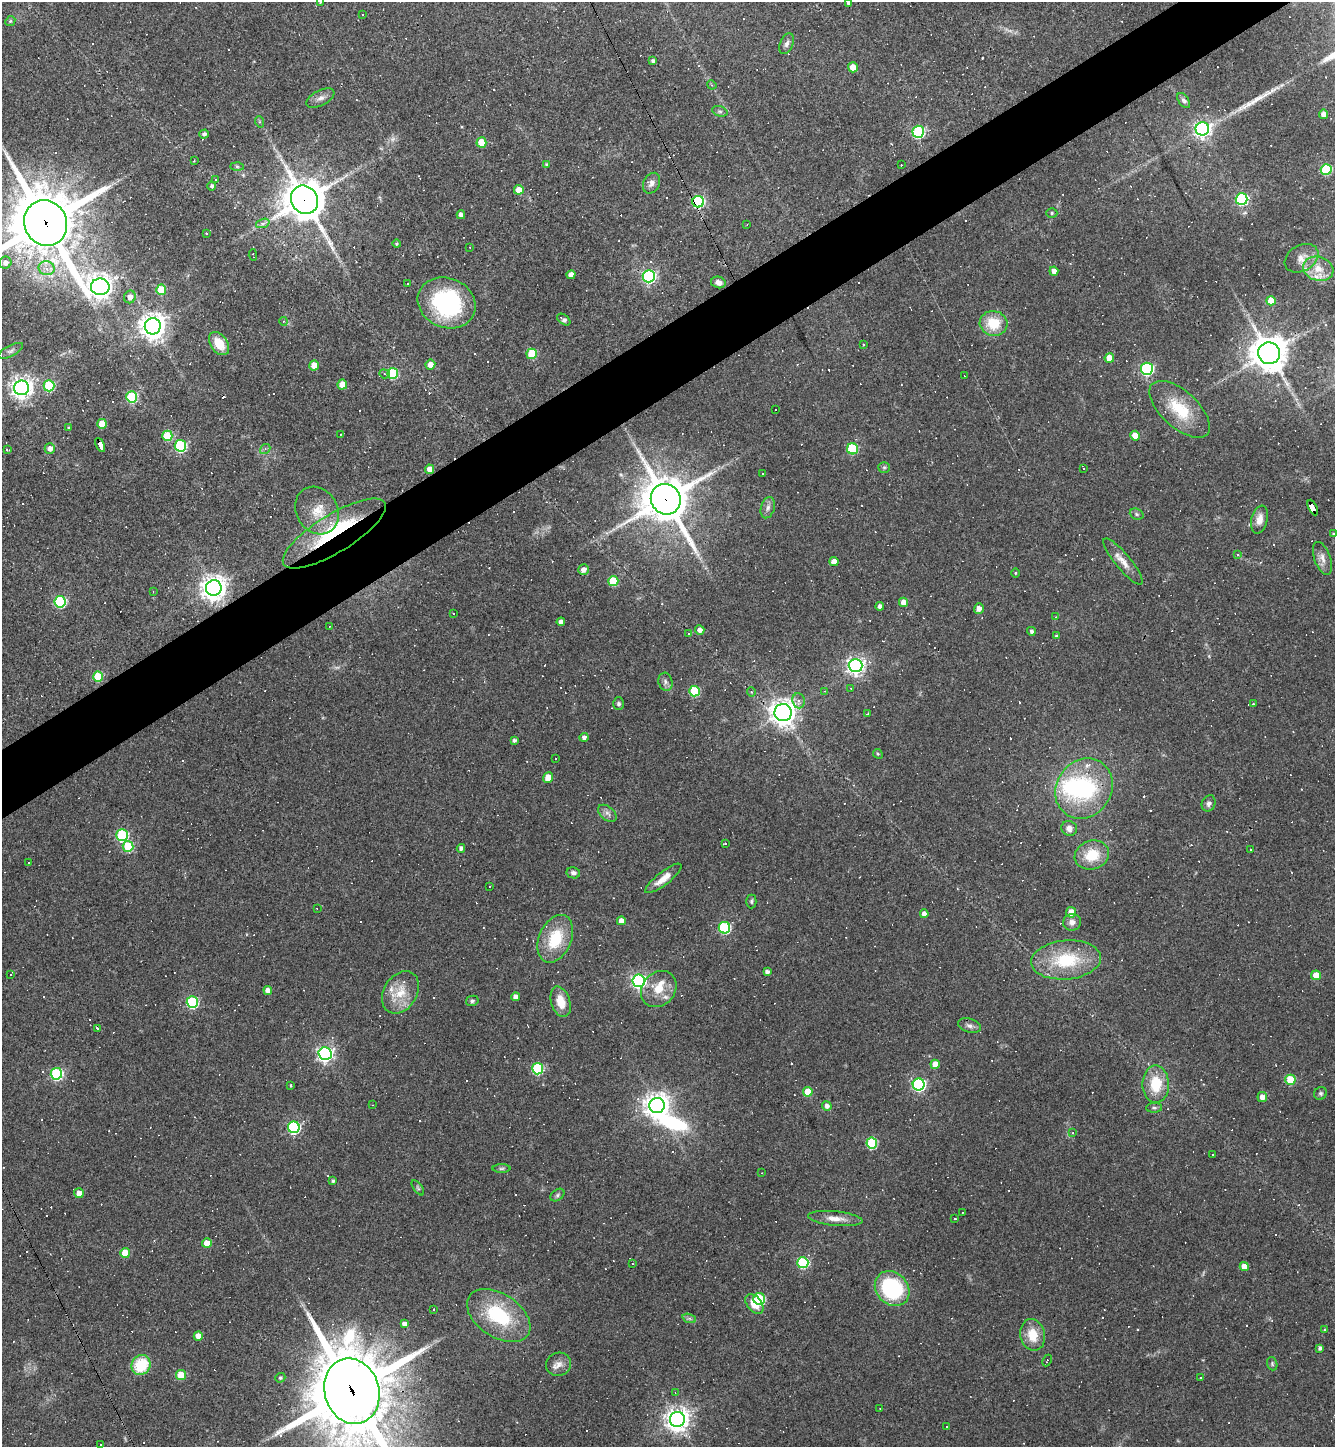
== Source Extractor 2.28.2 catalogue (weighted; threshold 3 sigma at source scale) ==
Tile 10 of 4 x 4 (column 2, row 3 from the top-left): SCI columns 1621-2953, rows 1446-2890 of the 5771 x 5780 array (HDU 1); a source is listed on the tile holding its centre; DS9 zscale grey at full resolution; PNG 1337 x 1449 px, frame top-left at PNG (2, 2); each listed source drawn as its Kron ellipse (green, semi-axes under 4 px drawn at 4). Shown black and unused: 4% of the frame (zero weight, under 3 of 4 exposures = <1% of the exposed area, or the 3 px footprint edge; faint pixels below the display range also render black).
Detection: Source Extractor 2.28.2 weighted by HDU 2 'WHT'; one run over the whole footprint, this tile lists its part. Background 0.055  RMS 0.005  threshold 0.0227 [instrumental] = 3 sigma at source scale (4.5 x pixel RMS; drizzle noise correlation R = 1.50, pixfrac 1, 0.05/0.05 arcsec/px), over >= 5 px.
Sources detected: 388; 3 too faint to see at this stretch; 3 inside a brighter object's white glare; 146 cosmic-ray / hot-pixel residue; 1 long thin detection or spike segment (spike, bleed or trail) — neither listed nor drawn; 7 inside a brighter listed object's ellipse — not listed separately; the other 228 listed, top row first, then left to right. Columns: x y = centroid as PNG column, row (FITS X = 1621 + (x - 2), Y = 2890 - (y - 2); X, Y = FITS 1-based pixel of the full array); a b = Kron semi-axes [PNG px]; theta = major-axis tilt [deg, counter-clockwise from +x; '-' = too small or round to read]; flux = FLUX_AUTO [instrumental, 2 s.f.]
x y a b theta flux
320 2 4 3 - 0.5
848 3 4 3 - 1.1
363 14 3 2 - 0.36
10 21 5 4 - 0.66
787 44 11 6 67 1.9
653 61 4 3 - 1.2
853 67 5 5 - 6.3
712 85 5 4 - 0.62
320 98 15 7 27 2.9
1184 100 8 5 -55 1.4
720 111 8 5 -18 1.1
1323 114 4 4 - 2.9
260 122 6 4 -72 0.67
1202 129 7 6 - 180
918 132 6 6 - 56
204 134 4 4 - 1.5
481 142 5 5 - 12
194 161 3 2 - 0.37
546 164 4 4 - 0.49
901 165 3 2 - 0.47
237 166 6 4 -2 0.81
1326 169 5 5 - 38
216 179 3 3 - 2.8
652 183 11 8 62 2.7
212 186 4 4 - 1.1
519 190 5 5 - 6.6
1242 199 6 6 - 69
304 200 14 13 - 1400
698 202 6 6 - 64
1052 213 5 5 - 0.82
461 215 4 4 - 2.4
46 223 23 21 -64 4000
263 223 7 4 19 1.3
747 224 3 2 - 0.37
206 234 3 3 - 0.71
397 244 4 4 - 0.71
470 247 2 2 - 0.3
253 255 6 2 -84 0.57
1301 258 18 13 31 5.3
5 263 6 6 - 2.6
47 268 8 7 - 3.1
1318 269 15 12 -16 7.3
1054 271 4 4 - 2.9
571 275 4 4 - 3.8
649 276 6 6 - 110
718 282 7 5 -14 2.5
408 284 3 3 - 1.7
100 287 9 8 - 480
161 290 5 5 - 18
130 297 6 6 - 3.3
1271 301 5 4 - 11
447 303 30 24 -23 61
564 320 7 4 -36 1.3
283 321 4 3 - 0.58
993 323 14 12 -12 14
153 326 8 8 - 570
219 343 13 8 -55 9.6
863 345 3 2 - 1.1
11 351 14 5 27 1.7
1269 353 11 10 - 1100
532 354 5 5 - 21
1109 358 5 5 - 6.8
430 365 5 5 - 3.4
314 366 5 4 - 7.2
1147 369 6 6 - 77
393 373 5 5 - 33
384 374 5 4 - 0.77
964 376 2 2 - 0.44
342 385 5 4 - 8.5
49 386 5 5 - 41
22 388 7 7 - 340
132 397 5 5 - 43
775 409 3 2 - 0.4
1180 409 37 18 -42 21
102 424 5 5 - 12
69 428 4 3 - 0.5
341 434 2 2 - 0.31
167 436 5 5 - 20
1135 436 5 4 - 8.1
100 445 7 4 -64 65
180 446 6 5 - 58
50 449 5 5 - 2.6
265 449 6 4 40 0.87
852 449 5 5 - 34
7 450 4 2 - 0.5
884 467 6 5 - 0.83
1084 468 3 2 - 0.32
430 469 4 4 - 4.4
762 474 3 3 - 1.3
666 499 16 14 -55 2100
768 508 11 6 74 2.2
1313 508 8 4 -63 180
317 511 25 20 -59 12
1137 514 7 5 -22 0.91
1259 520 14 8 75 4.5
334 533 59 19 31 46
1334 534 4 4 - 0.6
1237 554 3 3 - 5.3
1322 558 17 8 -70 3.7
834 562 4 4 - 4.4
1123 562 29 7 -50 5.5
584 569 5 5 - 2.8
1015 573 4 3 - 0.45
613 581 5 5 - 22
214 588 8 7 - 510
153 592 3 2 - 0.45
60 602 6 5 - 55
904 602 4 4 - 4.9
880 606 4 4 - 2.2
979 609 5 5 - 2.9
453 613 3 3 - 0.78
1056 617 3 2 - 0.37
561 622 4 4 - 2.8
329 626 3 2 - 0.53
700 630 5 4 - 2.4
1031 631 4 4 - 1.3
688 634 3 2 - 0.66
1056 636 4 3 - 0.47
856 666 7 6 - 210
98 677 5 5 - 21
665 682 9 7 -75 1.7
851 688 3 2 - 0.41
695 691 5 5 - 31
825 691 4 3 - 0.34
751 692 4 4 - 0.55
799 701 8 6 -82 2
619 704 6 5 - 1.2
1253 704 3 3 - 1.2
783 712 8 8 - 510
867 714 3 3 - 0.38
584 737 4 4 - 1.7
514 740 4 3 - 1.2
878 754 5 4 - 0.59
555 758 3 2 - 0.88
548 777 6 4 51 8.4
1084 789 31 27 54 56
1209 803 8 6 64 1.9
607 813 11 6 -39 2.1
1069 828 8 7 - 3.1
122 835 6 6 - 53
725 843 3 3 - 2.6
128 846 5 5 - 26
461 848 4 4 - 1.7
1251 850 3 3 - 0.6
1092 855 17 14 19 14
29 862 3 2 - 0.5
573 873 7 5 -12 1.7
663 878 22 6 38 5.5
490 886 2 2 - 0.33
751 901 7 5 90 1
317 908 2 2 - 0.34
1071 912 5 5 - 5.4
924 914 4 4 - 2.7
621 921 4 4 - 4.5
1072 922 9 8 - 2.8
724 928 6 5 - 52
555 939 25 16 66 20
1066 960 35 19 5 30
767 972 4 4 - 1.8
11 975 3 2 - 0.52
1316 975 5 4 - 6.9
639 981 6 6 - 140
659 989 19 16 48 11
268 990 4 4 - 3.1
400 992 23 16 58 12
516 997 4 4 - 2.8
472 1001 6 5 - 1.1
192 1002 6 5 - 57
561 1002 16 9 -72 8
969 1025 11 7 -15 2.1
97 1029 3 3 - 1.5
325 1054 6 6 - 160
935 1064 4 4 - 6.7
538 1069 6 5 - 47
56 1074 6 5 - 64
1290 1080 5 5 - 20
919 1084 6 6 - 90
1156 1084 18 13 -90 15
291 1086 3 3 - 1.4
808 1092 5 5 - 9.7
1321 1093 7 6 - 1.1
1262 1097 5 5 - 3.1
373 1105 3 2 - 0.35
657 1105 8 7 - 510
827 1106 4 4 - 2.4
1154 1108 8 5 2 0.99
294 1127 6 6 - 73
1072 1133 4 3 - 0.97
872 1143 5 5 - 40
1213 1155 3 2 - 0.52
502 1168 9 4 0 0.95
762 1173 3 2 - 0.28
333 1181 4 4 - 1
418 1188 9 4 -55 0.81
79 1193 5 5 - 3.9
557 1195 8 5 38 1.1
963 1212 3 2 - 0.32
955 1218 3 3 - 0.69
835 1219 27 7 -6 5.2
207 1243 5 5 - 5.4
125 1253 5 5 - 13
803 1263 5 5 - 47
632 1264 3 2 - 0.31
1244 1267 4 4 - 6.3
892 1289 19 15 -47 49
759 1299 6 6 - 39
754 1304 11 7 -50 6.5
433 1309 3 3 - 3.3
499 1316 35 21 -33 36
689 1318 7 4 -19 1.1
404 1324 4 4 - 2.3
1325 1330 4 4 - 0.5
1033 1335 16 12 -78 10
198 1336 4 4 - 5.3
1320 1348 4 4 - 1.2
1047 1361 6 2 65 0.42
558 1364 12 11 - 3.8
1272 1364 7 5 -72 0.9
141 1365 10 9 - 20
181 1375 5 5 - 15
280 1378 5 4 - 0.84
1201 1378 3 3 - 0.57
352 1391 33 27 -73 5100
675 1392 4 3 - 0.5
880 1409 3 2 - 0.37
677 1420 7 7 - 430
947 1427 3 3 - 1.4
100 1444 2 2 - 0.42
Overlapping masked pixels (flux is a lower limit): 9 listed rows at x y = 304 200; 698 202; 46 223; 100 445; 430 469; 666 499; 1313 508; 334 533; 352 1391
Isophote crosses this tile's border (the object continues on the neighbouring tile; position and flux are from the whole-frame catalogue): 5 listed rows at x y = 320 2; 848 3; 46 223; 1334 534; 352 1391